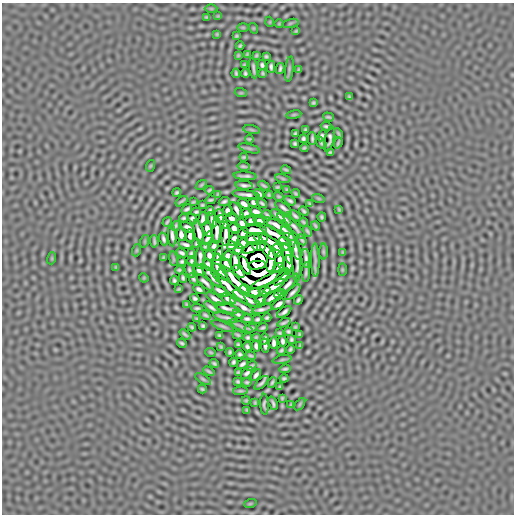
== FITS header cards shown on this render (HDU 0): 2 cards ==
NAXIS1  =                  512
NAXIS2  =                  512

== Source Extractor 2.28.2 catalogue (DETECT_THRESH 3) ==
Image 512 x 512 px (HDU 0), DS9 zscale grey, 1 PNG px = 1 image px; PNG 516 x 516 px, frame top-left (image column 1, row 512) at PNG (2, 3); each listed source drawn as its Kron ellipse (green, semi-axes under 4 px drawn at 4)
Background 7.71e-07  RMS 2.0e-04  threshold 5.90e-04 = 3 sigma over >= 5 px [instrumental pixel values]
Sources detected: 289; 6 with non-positive FLUX_AUTO (blend fragments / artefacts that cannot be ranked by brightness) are neither listed nor drawn; the other 283 listed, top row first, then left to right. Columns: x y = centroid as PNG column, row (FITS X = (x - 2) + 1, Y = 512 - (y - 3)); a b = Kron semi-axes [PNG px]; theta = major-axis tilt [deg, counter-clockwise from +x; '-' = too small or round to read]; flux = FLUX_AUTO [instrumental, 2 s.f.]
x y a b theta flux
211 9 6 4 -1 1.2e-02
218 16 4 4 - 1.1e-02
207 17 3 2 - 1.5e-02
270 22 5 3 - 1.0e-02
290 23 8 3 13 1.5e-02
279 24 4 3 - 1.1e-02
243 27 6 4 -1 1.2e-02
253 28 5 3 - 1.0e-02
296 31 3 2 - 1.3e-02
217 34 3 3 - 1.2e-02
236 36 4 3 - 1.6e-02
240 46 4 3 - 1.9e-02
247 54 3 3 - 1.4e-02
238 55 3 2 - 1.2e-02
256 55 3 3 - 1.6e-02
266 56 4 3 - 1.9e-02
244 65 3 3 - 1.3e-02
262 65 5 4 - 2.5e-02
271 67 6 3 -88 3.2e-02
253 68 10 2 -82 3.4e-02
280 69 5 3 - 2.7e-02
289 69 12 3 83 2.0e-02
299 69 3 2 - 1.4e-02
236 73 5 3 - 2.1e-02
245 73 4 3 - 2.2e-02
263 73 3 2 - 1.5e-02
241 93 6 4 -17 1.1e-02
349 97 3 2 - 1.5e-02
313 103 4 3 - 1.8e-02
294 115 7 4 9 1.4e-02
328 117 5 2 - 2.0e-02
326 126 5 3 - 2.5e-02
251 130 8 4 -9 1.8e-02
305 130 4 3 - 1.7e-02
295 134 4 3 - 1.8e-02
338 134 5 2 - 1.8e-02
322 136 6 3 63 1.8e-02
249 139 4 3 - 1.8e-02
303 139 4 3 - 2.4e-02
312 139 6 2 -89 2.8e-02
329 139 13 4 77 1.1e-03
321 143 7 3 -53 1.3e-02
338 143 6 2 70 2.0e-02
295 144 4 3 - 2.1e-02
249 148 11 3 -15 2.6e-02
304 148 4 3 - 1.7e-02
330 152 4 3 - 1.8e-02
244 157 4 3 - 1.9e-02
150 166 6 4 71 1.2e-02
243 166 6 2 -9 2.4e-02
286 170 5 2 - 2.0e-02
245 176 11 2 -4 4.2e-02
283 178 8 4 -10 1.5e-02
201 185 6 3 35 1.7e-02
244 185 8 3 -5 3.9e-02
264 185 6 2 -32 2.2e-02
277 187 4 3 - 1.7e-02
209 190 4 2 - 1.8e-02
287 190 3 3 - 1.5e-02
177 192 4 3 - 2.2e-02
296 193 4 2 - 1.8e-02
218 194 4 2 - 1.5e-02
259 194 6 3 -38 3.0e-02
246 195 13 3 -8 2.7e-02
269 195 4 3 - 1.7e-02
279 196 5 3 - 1.7e-02
318 198 6 4 -19 1.3e-02
211 200 5 2 - 2.2e-02
182 201 7 2 36 2.3e-02
224 201 5 3 - 2.8e-02
290 201 6 3 -32 2.7e-02
193 202 4 2 - 1.7e-02
253 202 5 4 - 2.5e-02
262 203 5 2 - 2.4e-02
244 204 6 4 -36 4.3e-02
310 204 4 3 - 1.8e-02
202 205 4 3 - 1.7e-02
284 208 10 3 -37 4.1e-02
187 209 6 3 29 2.7e-02
339 209 3 2 - 1.4e-02
237 210 9 3 -56 3.9e-02
210 211 5 3 - 2.2e-02
228 211 6 4 -77 2.5e-02
304 211 5 3 - 2.3e-02
196 212 5 3 - 2.3e-02
256 212 6 3 -11 4.3e-02
246 213 6 4 13 2.7e-02
267 215 5 3 - 2.3e-02
220 216 7 3 -77 3.5e-02
278 216 8 3 -41 3.5e-02
295 216 7 3 -40 3.3e-02
322 217 4 3 - 2.0e-02
184 218 4 3 - 2.2e-02
231 218 6 4 -32 3.7e-02
192 219 6 4 -54 2.1e-02
203 219 7 3 85 3.8e-02
284 219 8 3 -39 3.9e-02
212 220 7 3 -76 4.0e-02
251 221 6 4 5 2.5e-02
259 221 6 4 -14 4.1e-02
167 222 5 2 - 1.9e-02
223 222 7 3 -60 3.8e-02
303 222 4 2 - 1.9e-02
242 223 5 4 - 4.1e-02
175 226 5 3 - 1.9e-02
278 226 16 3 -28 7.4e-02
315 226 5 3 - 2.0e-02
188 227 7 3 -33 1.8e-02
295 227 15 3 -48 3.5e-02
234 228 5 4 - 4.6e-02
207 229 8 3 -75 5.4e-02
217 230 14 4 -90 3.9e-02
255 230 12 3 -3 6.5e-02
307 231 6 2 -57 2.2e-02
199 233 13 3 -77 5.9e-02
243 233 5 4 - 4.4e-02
226 234 12 4 89 2.2e-02
288 234 9 3 -49 5.3e-02
181 235 6 4 -80 4.4e-02
275 235 20 3 -32 5.6e-02
172 236 11 3 -86 4.5e-02
190 236 6 4 -87 3.9e-02
208 238 7 3 59 3.0e-02
261 238 7 3 -6 4.2e-02
163 239 6 3 -72 3.5e-02
234 239 7 4 65 3.9e-02
252 239 7 4 8 6.4e-02
302 240 6 2 -57 2.4e-02
145 241 6 4 72 1.0e-02
154 241 6 2 -86 2.5e-02
196 243 4 3 - 2.1e-02
272 243 14 3 -34 4.8e-02
185 244 7 3 -16 3.5e-02
242 244 6 4 50 4.6e-02
284 244 7 3 -57 3.5e-02
205 246 4 3 - 1.8e-02
214 246 5 4 - 3.1e-02
231 246 4 4 - 1.7e-02
259 246 7 3 1 7.9e-02
295 247 14 3 -72 6.2e-02
250 248 8 4 25 9.8e-04
137 250 6 4 71 1.2e-02
238 250 5 4 - 2.9e-02
277 250 6 3 -73 6.5e-02
268 251 11 3 -50 7.9e-02
323 252 8 3 -90 2.2e-02
343 252 3 3 - 1.3e-02
181 253 5 3 - 2.8e-02
287 253 10 3 -74 5.7e-02
191 254 5 3 - 2.2e-02
218 254 8 3 70 2.2e-02
209 256 5 4 - 3.7e-02
227 256 6 4 54 2.4e-02
163 257 3 3 - 1.6e-02
200 257 12 3 88 4.7e-02
52 258 6 4 72 1.1e-02
306 258 9 3 -86 4.6e-02
173 259 7 3 -81 1.3e-02
280 260 7 3 -89 5.2e-02
315 260 17 4 -89 4.0e-02
191 261 5 3 - 2.3e-02
271 261 11 3 83 2.7e-02
297 261 21 3 -90 3.7e-02
182 262 4 3 - 2.2e-02
235 262 9 3 -86 8.0e-02
217 263 9 3 86 5.4e-02
208 265 6 4 -76 3.4e-02
226 265 8 4 -64 5.5e-02
245 265 10 3 -64 6.8e-02
257 265 9 4 5 3.8e-03
288 265 9 3 90 4.8e-02
116 267 3 2 - 1.3e-02
279 268 5 4 - 3.8e-02
179 270 4 3 - 1.9e-02
190 270 8 3 -69 2.5e-02
199 270 6 3 -64 3.2e-02
342 270 6 3 90 1.3e-02
220 272 11 3 -48 2.2e-02
239 272 7 3 -51 8.3e-02
306 272 10 2 87 3.1e-02
212 276 15 3 -50 6.9e-03
282 277 10 3 44 3.9e-02
144 278 5 3 - 1.2e-02
183 278 5 3 - 2.4e-02
193 279 6 3 -58 2.3e-02
269 279 21 4 27 2.8e-03
174 280 4 3 - 2.4e-02
236 281 20 3 -47 4.0e-02
205 282 11 3 -44 3.5e-02
288 285 14 3 48 5.6e-02
274 286 12 3 31 6.7e-02
230 288 24 4 -42 1.6e-02
179 289 4 2 - 1.5e-02
199 289 6 3 -33 3.2e-02
245 289 6 3 -27 4.4e-02
220 291 9 3 -32 5.0e-02
265 291 6 4 15 4.2e-02
254 292 6 4 -11 3.5e-02
293 292 10 3 46 4.6e-02
280 294 6 3 22 3.7e-02
273 297 11 3 34 4.4e-02
195 298 5 4 - 2.5e-02
215 299 10 3 -33 5.4e-02
229 299 8 3 -29 5.0e-02
247 299 16 3 -29 4.7e-02
260 300 6 4 17 3.9e-02
298 300 5 3 - 2.5e-02
187 304 3 2 - 1.5e-02
278 304 7 3 36 4.7e-02
211 307 8 3 -34 4.1e-02
242 307 14 3 -31 6.3e-02
197 308 6 3 -3 2.6e-02
226 308 12 3 -16 2.7e-02
262 309 10 3 14 4.8e-02
284 312 8 3 35 4.0e-02
238 314 6 3 -27 2.9e-02
205 315 6 3 -29 2.5e-02
226 318 13 2 -14 3.8e-02
267 318 4 3 - 2.2e-02
197 319 4 2 - 1.6e-02
247 319 6 3 -5 2.9e-02
257 319 5 3 - 2.5e-02
284 323 7 2 23 2.9e-02
203 326 4 4 - 2.2e-02
223 326 12 3 -22 3.2e-02
241 326 13 2 -26 3.4e-02
192 327 4 3 - 2.1e-02
295 327 3 3 - 1.4e-02
251 328 6 2 9 2.2e-02
263 328 5 3 - 2.4e-02
288 331 4 3 - 2.1e-02
280 333 4 3 - 1.7e-02
185 334 6 3 -40 2.4e-02
299 334 3 3 - 1.6e-02
220 335 4 3 - 2.1e-02
238 335 5 2 - 2.0e-02
248 337 4 3 - 2.2e-02
256 337 3 2 - 1.4e-02
264 339 5 3 - 2.3e-02
291 340 4 3 - 2.2e-02
283 341 5 3 - 3.2e-02
182 343 5 3 - 2.3e-02
274 343 6 3 -89 3.8e-02
238 345 4 3 - 2.0e-02
300 345 4 2 - 1.5e-02
256 346 5 3 - 3.0e-02
265 346 7 3 -78 3.1e-02
221 347 4 2 - 1.5e-02
247 347 5 3 - 2.6e-02
290 349 4 3 - 2.1e-02
281 350 4 3 - 1.9e-02
211 352 5 3 - 1.7e-02
230 352 4 3 - 2.0e-02
240 354 4 3 - 2.3e-02
251 356 5 2 - 1.9e-02
282 360 9 3 11 1.9e-02
233 362 4 3 - 2.2e-02
214 363 5 3 - 2.1e-02
242 364 6 3 33 3.0e-02
251 366 6 3 37 1.9e-02
285 369 6 3 9 2.4e-02
209 371 6 2 -31 2.1e-02
238 372 3 2 - 1.4e-02
247 373 7 3 48 2.6e-02
256 375 6 3 54 3.5e-02
284 378 4 3 - 2.1e-02
203 379 9 3 -32 1.9e-02
238 382 4 3 - 2.0e-02
247 382 5 3 - 2.1e-02
272 382 5 3 - 2.2e-02
261 383 9 3 45 3.0e-02
280 387 3 2 - 1.4e-02
202 389 4 3 - 1.8e-02
240 391 7 3 2 2.1e-02
282 398 3 3 - 1.5e-02
246 400 4 4 - 1.5e-02
255 403 3 2 - 1.4e-02
273 403 7 3 -71 2.6e-02
264 404 10 4 -87 1.3e-02
300 404 7 3 54 1.4e-02
291 405 3 2 - 1.4e-02
247 410 3 2 - 1.3e-02
250 504 6 4 19 1.0e-02
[6 non-positive-flux detections neither listed nor drawn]